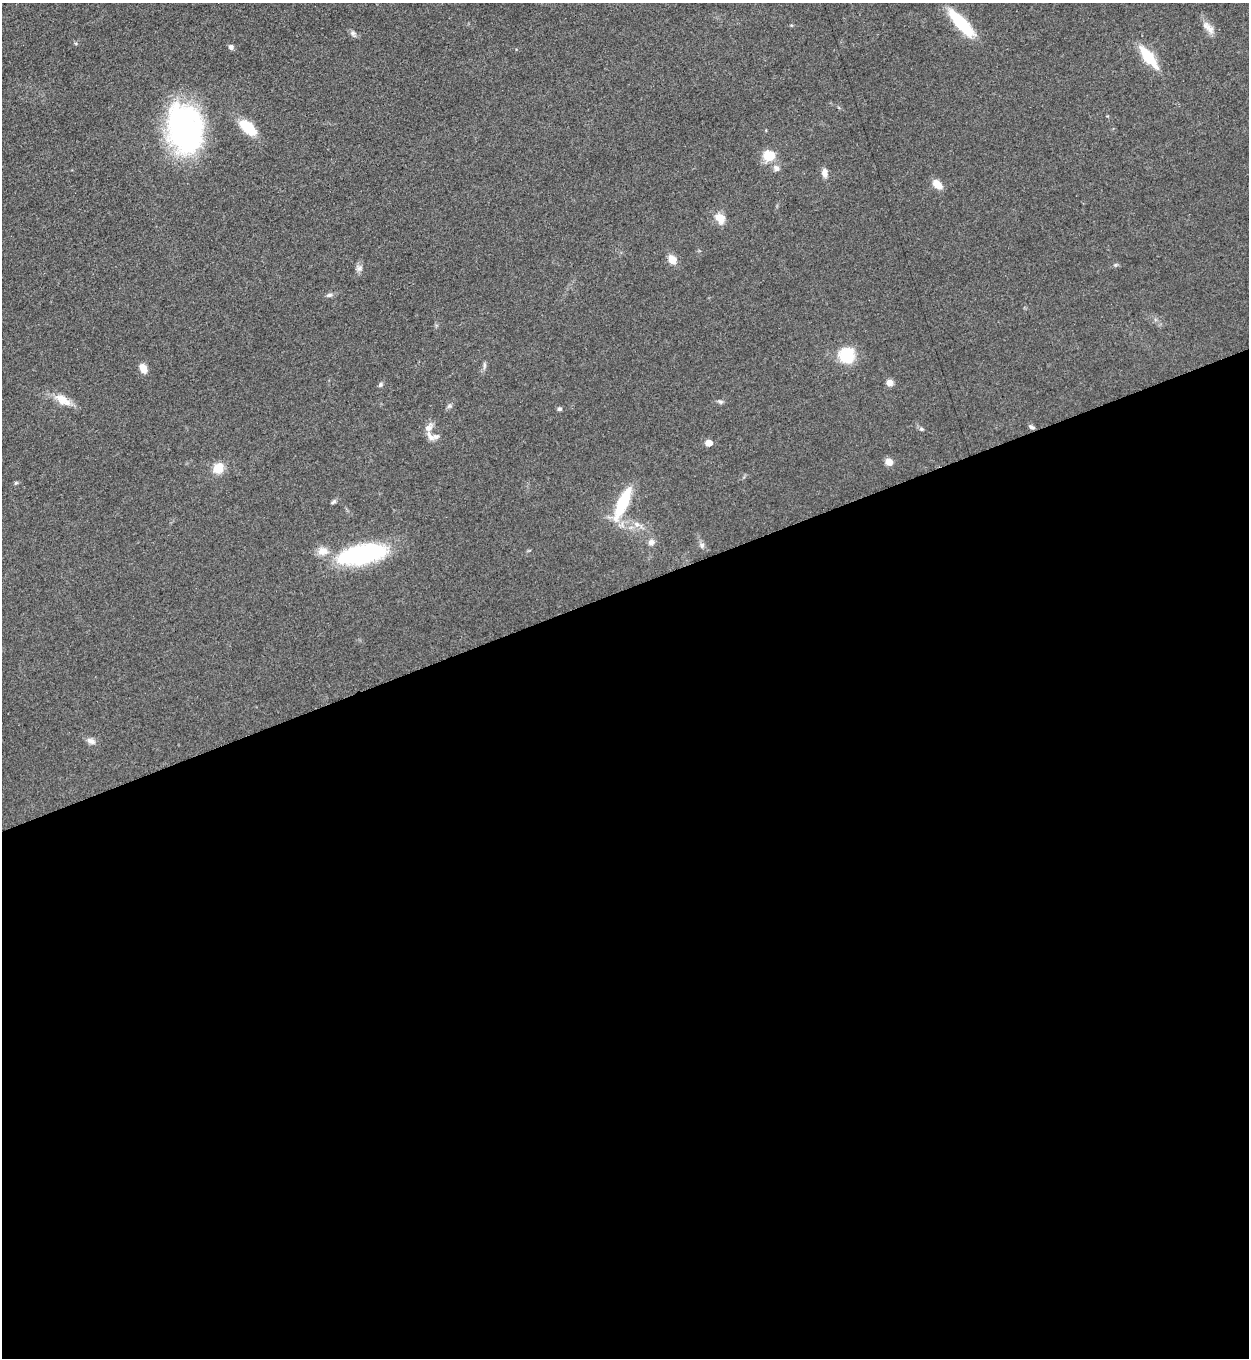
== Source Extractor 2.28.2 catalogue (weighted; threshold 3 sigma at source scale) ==
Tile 15 of 4 x 4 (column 3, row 4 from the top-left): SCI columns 2778-4024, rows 10-1365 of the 5427 x 5440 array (HDU 1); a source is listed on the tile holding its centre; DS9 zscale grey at full resolution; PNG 1251 x 1360 px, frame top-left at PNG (2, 3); no overlay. Shown black and unused: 57% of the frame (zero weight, under 3 of 5 exposures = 1% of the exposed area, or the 3 px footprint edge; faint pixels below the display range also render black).
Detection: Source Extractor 2.28.2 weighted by HDU 2 'WHT'; one run over the whole footprint, this tile lists its part. Background 0.063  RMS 0.0057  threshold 0.0256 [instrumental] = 3 sigma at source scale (4.5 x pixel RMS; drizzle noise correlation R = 1.50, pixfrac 1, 0.05/0.05 arcsec/px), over >= 5 px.
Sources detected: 39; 2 inside a brighter listed object's ellipse — not listed separately; the other 37 listed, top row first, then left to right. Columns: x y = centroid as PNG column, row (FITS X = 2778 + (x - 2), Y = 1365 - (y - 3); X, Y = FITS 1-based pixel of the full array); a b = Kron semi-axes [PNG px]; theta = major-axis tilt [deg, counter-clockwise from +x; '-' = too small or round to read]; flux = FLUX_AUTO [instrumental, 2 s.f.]
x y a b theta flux
961 23 35 10 -47 28
1208 27 22 8 -43 4.6
353 33 7 6 - 1.6
231 47 7 6 - 1.5
1148 57 28 9 -52 19
248 127 18 9 -42 21
185 129 55 38 -79 110
769 155 11 9 -8 12
776 168 10 7 -64 2.4
825 173 11 7 -89 3
937 184 11 7 -46 6.2
720 218 13 10 -49 6.9
672 259 10 8 -49 6.2
359 268 9 7 45 2
329 295 9 5 24 1.4
847 355 18 17 - 19
484 365 9 4 77 1.2
143 369 10 7 -65 5.2
889 382 7 7 - 3.4
380 384 7 5 57 1
63 400 23 11 -31 8
720 402 7 5 -21 1.2
449 406 8 5 44 1.2
559 409 5 4 - 1.2
1031 427 8 4 -35 1.4
921 429 6 5 - 1
430 437 17 9 -46 4
709 443 5 5 - 8
889 462 8 7 - 4.2
218 468 13 11 45 8.2
333 502 8 4 37 1.1
623 503 33 9 66 31
637 524 7 6 - 2.1
651 542 8 7 - 2.5
702 545 8 6 76 1.6
363 554 49 17 11 80
91 741 13 7 -23 2.6